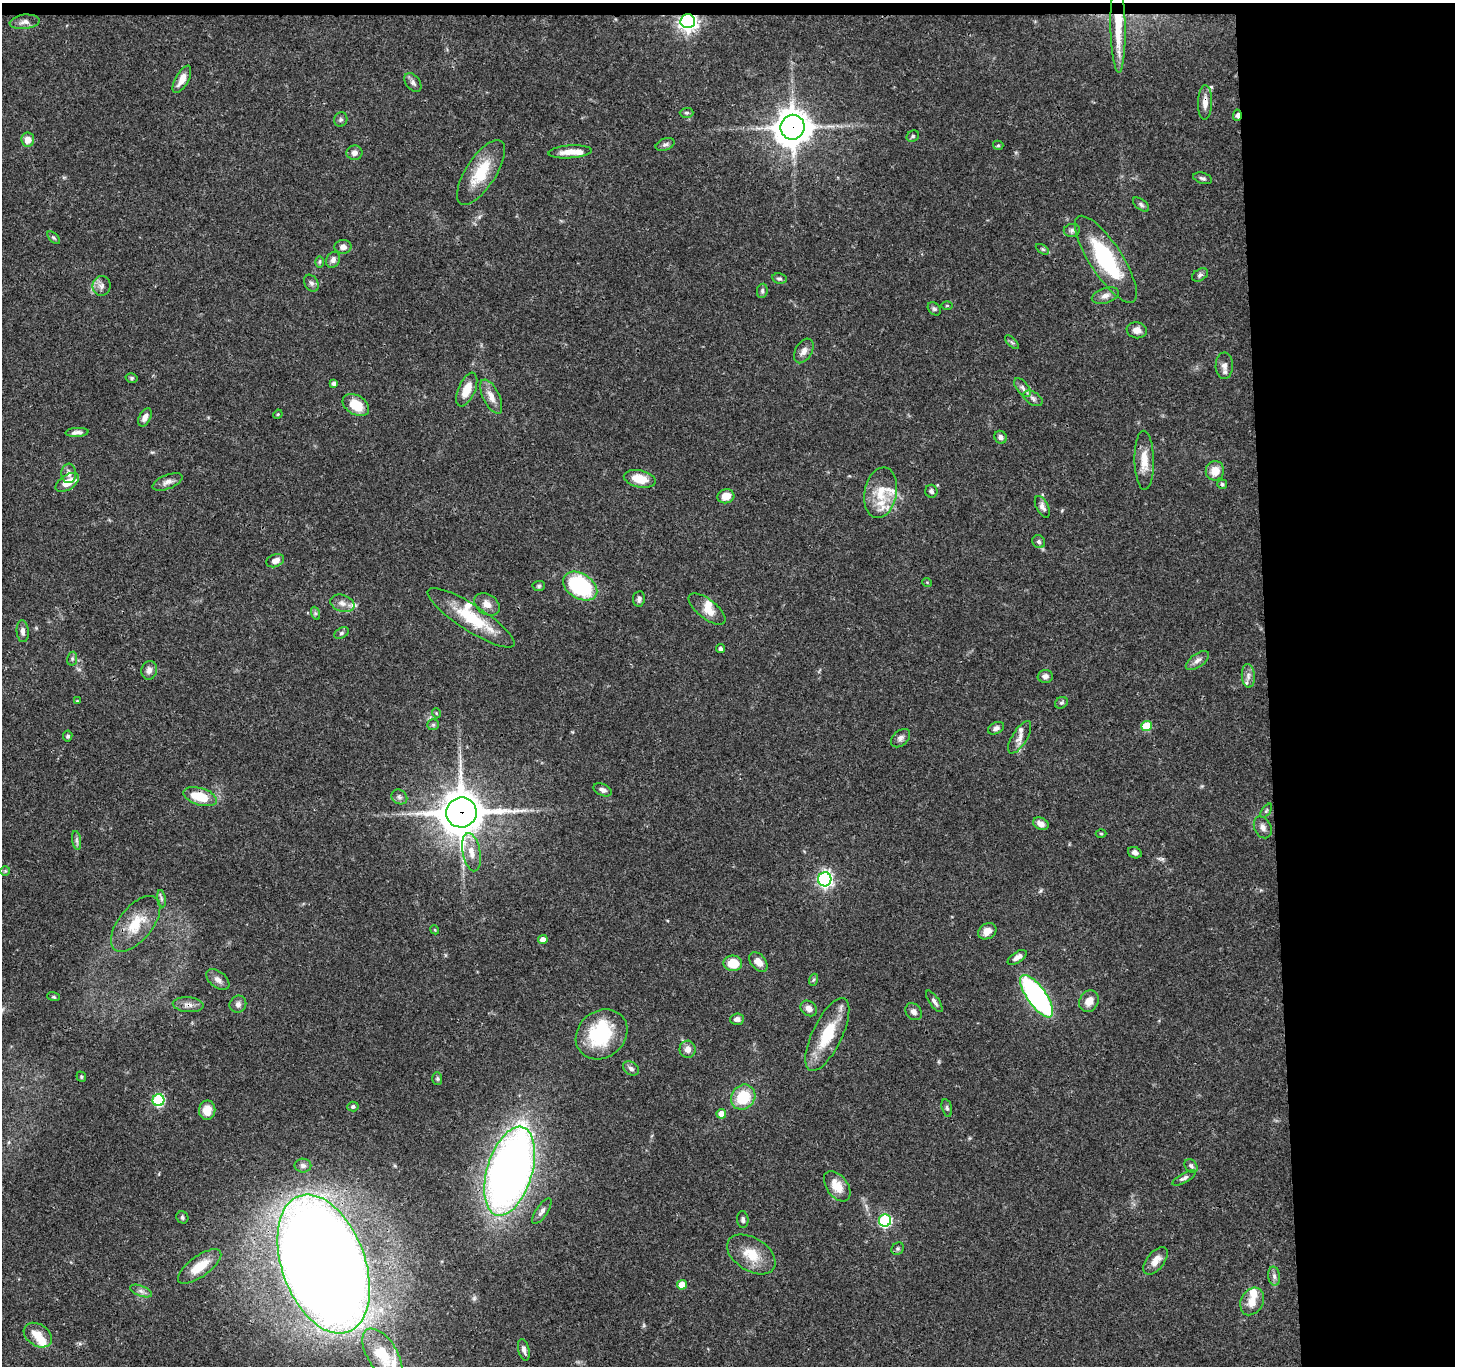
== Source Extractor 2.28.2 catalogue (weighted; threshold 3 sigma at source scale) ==
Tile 3 of 3 x 3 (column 3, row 1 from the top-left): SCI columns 2908-4360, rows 2850-4213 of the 4360 x 4336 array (HDU 1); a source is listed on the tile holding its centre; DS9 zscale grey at full resolution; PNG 1457 x 1368 px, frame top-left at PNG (2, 3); each listed source drawn as its Kron ellipse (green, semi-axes under 4 px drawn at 4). Shown black and unused: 14% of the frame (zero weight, under 3 of 4 exposures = <1% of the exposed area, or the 3 px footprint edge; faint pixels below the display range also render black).
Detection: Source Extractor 2.28.2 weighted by HDU 2 'WHT'; one run over the whole footprint, this tile lists its part. Background 0.0438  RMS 0.0028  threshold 0.0126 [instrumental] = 3 sigma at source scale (4.5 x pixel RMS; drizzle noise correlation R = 1.50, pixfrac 1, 0.05/0.05 arcsec/px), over >= 5 px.
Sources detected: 163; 1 inside a brighter object's white glare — neither listed nor drawn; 9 inside a brighter listed object's ellipse — not listed separately; the other 153 listed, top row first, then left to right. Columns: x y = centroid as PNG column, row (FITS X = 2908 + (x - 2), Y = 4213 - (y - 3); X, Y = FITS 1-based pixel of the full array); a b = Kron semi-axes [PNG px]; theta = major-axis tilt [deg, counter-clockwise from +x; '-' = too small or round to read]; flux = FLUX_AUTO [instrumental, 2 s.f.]
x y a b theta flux
688 21 7 7 - 130
25 22 15 7 6 1.5
1118 27 46 7 -89 7.8
182 79 15 6 61 2.8
413 83 11 7 -54 1.1
1205 102 17 7 88 2.1
687 113 7 5 1 0.52
1237 115 6 4 87 1.3
341 120 7 6 - 0.62
793 127 12 12 - 510
913 136 6 5 - 0.51
28 140 7 6 - 3.1
665 144 10 6 20 0.81
998 145 5 4 - 0.37
570 152 21 6 4 3.3
354 153 8 7 - 1.3
481 172 37 15 57 10
1203 178 10 5 -16 0.7
1141 205 9 5 -38 0.68
1072 230 8 6 11 0.83
54 238 8 4 -44 0.48
343 247 8 7 - 1.4
1042 249 7 4 -32 0.48
1106 259 51 16 -57 26
333 260 8 6 65 1.2
320 262 6 4 89 0.4
1200 275 9 5 31 0.77
779 279 7 5 -11 0.59
311 283 9 6 -60 0.93
101 286 10 9 - 1.4
762 291 7 5 81 0.65
1105 296 14 7 17 1.6
947 305 6 4 1 0.28
934 309 7 5 -44 0.61
1137 330 10 8 -9 1.8
1012 342 9 3 -44 0.45
804 351 13 8 60 1.9
1224 366 13 8 89 1.6
132 378 6 5 - 0.51
334 384 4 4 - 0.9
1023 388 11 6 -52 1.1
467 389 18 8 66 4.5
491 397 18 8 -64 2.7
1033 398 10 6 -32 0.99
356 405 14 9 -30 6.2
278 414 5 3 - 0.28
145 417 10 5 62 1.5
77 432 11 4 4 1.1
1001 437 7 6 - 1.1
1144 460 29 9 -89 4.6
1215 471 10 9 - 3.6
69 473 10 7 -87 1.4
640 479 16 8 -12 5.2
67 482 13 7 34 3.8
168 482 16 7 22 1.6
1222 484 5 5 - 0.45
931 491 6 6 - 0.8
881 493 25 16 79 6.9
726 496 8 7 - 3.3
1042 507 12 6 -63 1.2
1039 542 7 6 - 0.74
275 561 9 6 21 1.6
927 582 5 3 - 0.23
539 586 6 5 - 0.53
580 586 18 12 -31 33
639 599 8 6 83 0.86
342 603 12 8 -18 1.8
487 604 14 10 -33 2.3
707 609 22 9 -38 3.8
315 613 7 4 -71 0.5
471 618 51 13 -33 13
23 631 11 6 -85 1.1
341 633 7 5 28 0.55
720 649 4 4 - 0.64
72 659 7 5 79 0.56
1197 661 13 6 36 1.4
149 670 9 7 79 1.4
1045 676 7 6 - 1.1
1248 676 12 6 -86 1.5
77 701 4 4 - 0.24
1061 703 7 5 30 0.59
436 713 5 3 - 0.24
433 725 6 5 - 0.54
1147 726 5 5 - 8.6
996 728 8 5 27 1.1
68 736 5 4 - 0.56
1020 737 18 7 58 2
901 738 11 7 42 1.2
603 790 10 5 -23 1.1
200 797 17 8 -17 8.4
399 797 8 7 - 0.88
1266 811 8 4 54 0.46
461 812 15 15 - 940
1041 824 8 6 -27 1.9
1263 827 11 8 -63 1.4
1101 834 5 3 - 0.3
77 840 9 4 -81 0.76
471 852 19 9 -79 3.1
1135 853 7 5 -26 1
5 871 5 5 - 0.38
825 879 7 6 - 77
161 899 8 4 -81 0.67
136 924 33 17 51 8
435 930 4 3 - 0.29
987 931 9 7 32 2.3
543 940 5 4 - 1.7
1017 957 11 5 32 1.5
758 962 11 7 -50 2.3
733 963 9 8 - 6.3
218 979 13 8 -38 1.5
813 980 6 4 70 0.38
1037 996 25 9 -54 69
53 997 6 4 -18 0.39
934 1001 13 5 -55 0.98
1089 1001 11 9 61 2.7
238 1004 9 8 - 1.1
188 1005 15 7 -4 1.7
809 1008 9 7 -37 1.6
914 1012 9 7 -45 1.3
737 1019 7 5 5 1.2
601 1034 27 23 40 18
827 1034 40 15 64 12
688 1049 8 8 - 1.8
631 1068 9 6 -33 0.92
81 1077 5 4 - 0.44
437 1078 6 5 - 0.5
743 1097 13 11 51 11
159 1100 6 6 - 28
353 1106 5 5 - 0.55
947 1108 9 5 -76 0.59
207 1110 9 8 - 4
721 1114 5 4 - 2.9
303 1166 8 7 - 1
1191 1166 8 5 -51 0.77
510 1171 46 22 73 220
1184 1178 13 4 30 0.87
837 1186 17 10 -54 4.8
542 1211 15 6 56 1.2
182 1217 6 5 - 0.57
743 1220 8 5 -84 0.76
885 1221 6 6 - 32
898 1249 7 5 46 0.55
751 1254 26 16 -32 7
1155 1261 16 8 50 3
324 1264 72 41 -70 870
200 1266 25 10 36 6
1274 1276 9 6 -80 0.96
682 1285 5 5 - 4.2
141 1291 11 5 -21 1.1
1252 1301 14 11 62 3.4
38 1335 15 11 -33 4
524 1350 11 5 -76 1.1
382 1355 29 15 -58 8.1
Overlapping masked pixels (flux is a lower limit): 8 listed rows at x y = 688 21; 1118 27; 1205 102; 1237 115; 793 127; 461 812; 188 1005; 324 1264